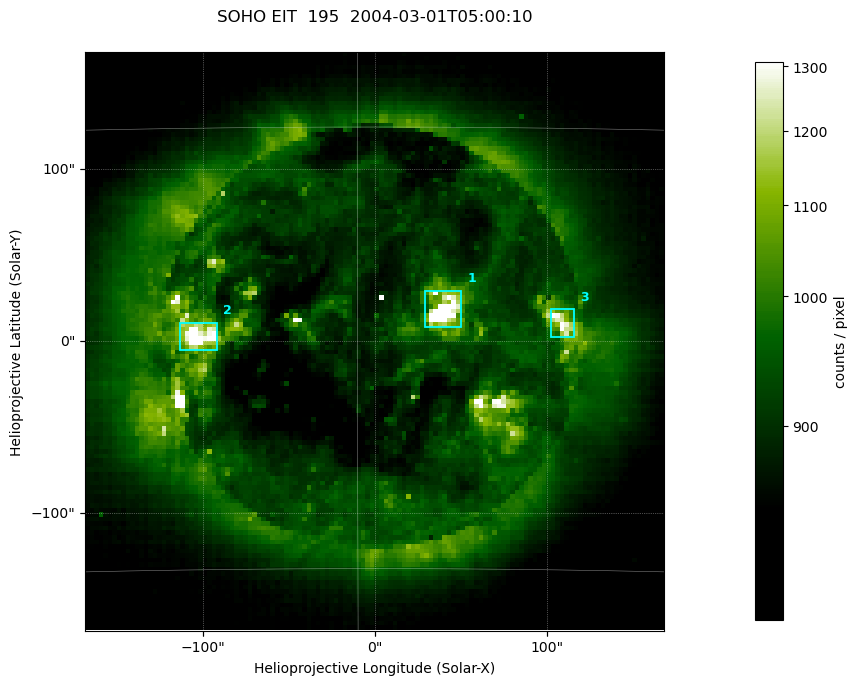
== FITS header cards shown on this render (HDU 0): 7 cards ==
TELESCOP= 'SOHO'               /
INSTRUME= 'EIT'                /
WAVELNTH=                  195 / 171 = Fe IX/X, 195 = Fe XII,
DATE-OBS= '2004-03-01T05:00:10.532' / UTC at spacecraft
CTYPE1  = 'Solar-X '           /
CTYPE2  = 'Solar-Y '           /
BUNIT   = 'counts / pixel    ' /

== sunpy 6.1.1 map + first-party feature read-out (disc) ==
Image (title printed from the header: SOHO EIT  195  2004-03-01T05:00:10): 128 x 128 px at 2.63 arcsec/px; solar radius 979 arcsec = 372 px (partial field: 3.8% of the solar disc is inside the frame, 100% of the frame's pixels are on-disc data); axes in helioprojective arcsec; data unit counts / pixel (BUNIT, on the colour bar)
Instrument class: DISC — disc imager (sunpy class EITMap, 195 A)
Bright regions (active regions / flare kernels): reference = the on-disc median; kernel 3 px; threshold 5 sigma = 245 counts / pixel over a disc level ~897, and >= 1.15x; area >= 16 px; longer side >= 3 px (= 7.9 arcsec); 3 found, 3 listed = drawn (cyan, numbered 1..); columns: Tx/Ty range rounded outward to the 10 arcsec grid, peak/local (2 s.f.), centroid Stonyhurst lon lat
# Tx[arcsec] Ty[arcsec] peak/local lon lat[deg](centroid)
1 30..50 0..30 1.7 +3 -6
2 -120..-90 -10..10 1.7 -5 -7
3 100..120 0..20 1.4 +7 -7